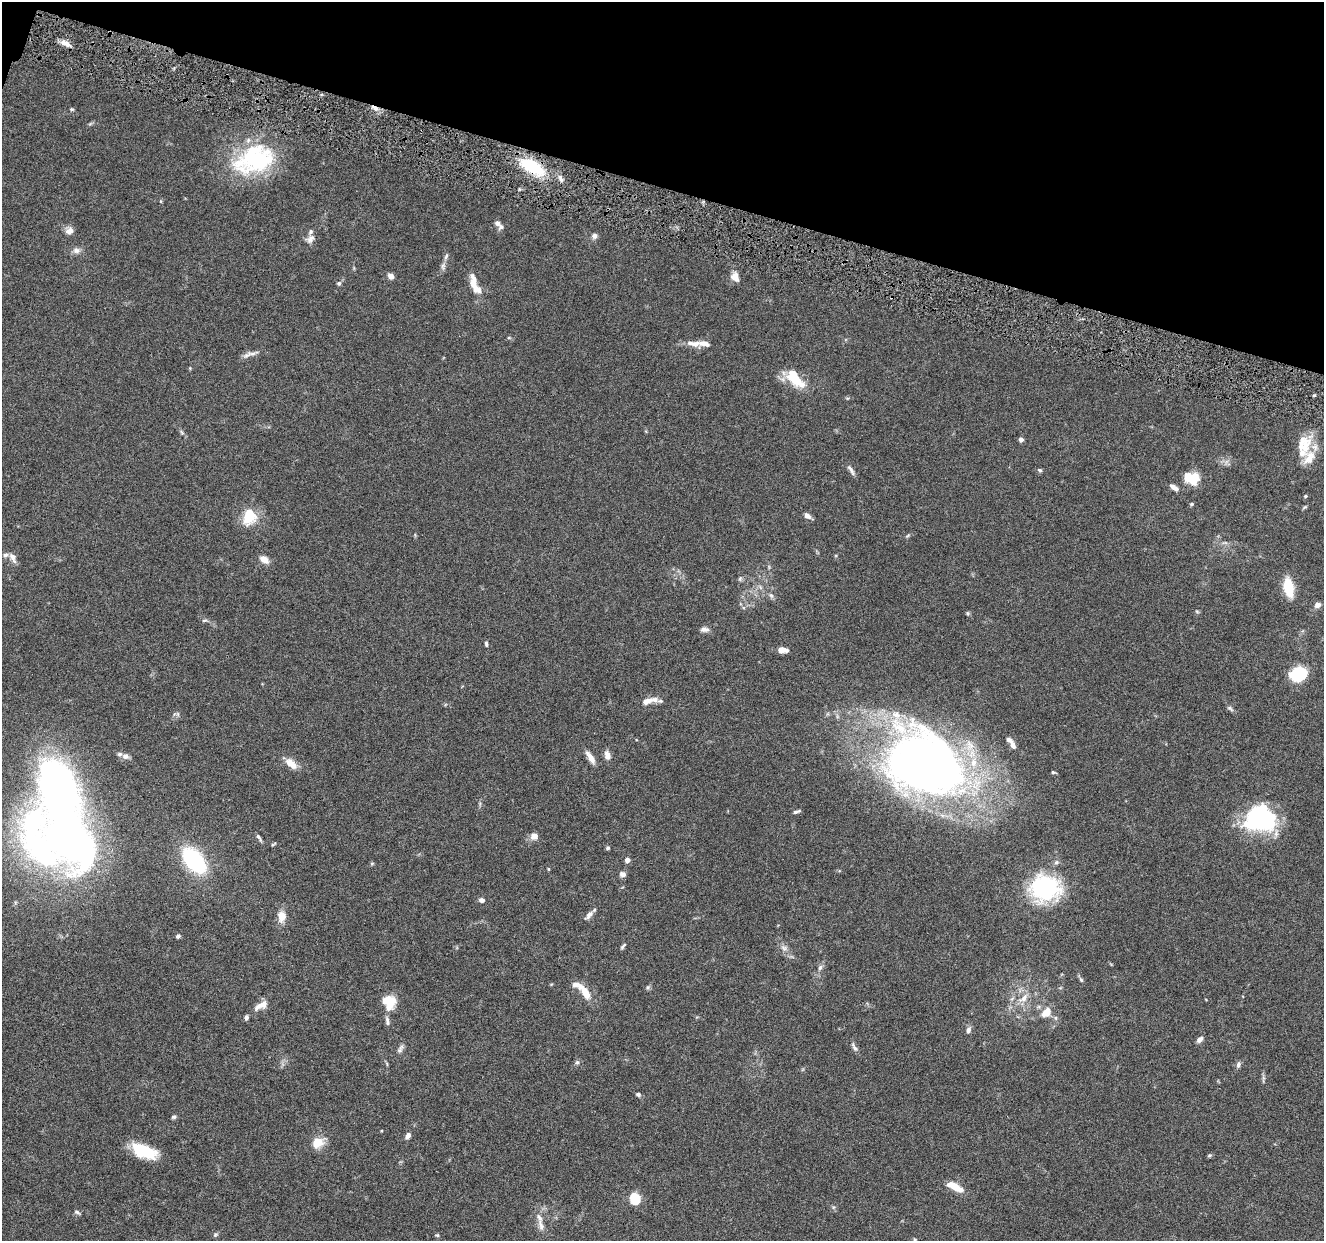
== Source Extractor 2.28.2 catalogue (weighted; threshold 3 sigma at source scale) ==
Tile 2 of 4 x 4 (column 2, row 1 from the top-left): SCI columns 1330-2651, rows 3978-5216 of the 5302 x 5350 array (HDU 1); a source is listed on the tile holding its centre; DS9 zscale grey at full resolution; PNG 1326 x 1243 px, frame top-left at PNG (2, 2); no overlay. Shown black and unused: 15% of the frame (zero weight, under 4 of 8 exposures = <1% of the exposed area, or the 3 px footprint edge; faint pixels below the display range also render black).
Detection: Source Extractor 2.28.2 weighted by HDU 2 'WHT'; one run over the whole footprint, this tile lists its part. Background 0.0882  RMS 0.0047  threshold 0.0192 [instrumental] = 3 sigma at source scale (4.09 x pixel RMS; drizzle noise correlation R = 1.36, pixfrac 0.8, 0.05/0.05 arcsec/px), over >= 5 px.
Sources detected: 122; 1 inside a brighter object's white glare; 1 cosmic-ray / hot-pixel residue — not listed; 18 inside a brighter listed object's ellipse — not listed separately; the other 102 listed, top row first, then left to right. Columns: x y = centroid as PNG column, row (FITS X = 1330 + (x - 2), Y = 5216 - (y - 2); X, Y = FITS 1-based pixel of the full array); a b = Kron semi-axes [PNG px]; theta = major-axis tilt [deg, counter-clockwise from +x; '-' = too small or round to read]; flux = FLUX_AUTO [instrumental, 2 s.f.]
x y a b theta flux
65 43 13 6 -25 3.1
72 109 5 4 - 0.56
254 159 51 32 20 46
532 167 34 15 -30 20
497 223 7 6 - 1.5
69 231 11 8 41 2.5
594 236 7 6 - 1.5
310 239 14 9 32 2.5
76 250 10 8 4 1.9
446 256 9 4 63 1
443 266 10 6 83 1.3
391 276 6 5 - 2.3
735 277 12 9 -69 3.3
339 283 6 5 - 0.83
474 284 27 9 -69 6.5
509 338 5 3 - 0.46
693 343 21 8 -7 3.7
251 353 21 5 9 2.2
795 379 26 12 -46 13
1314 395 5 3 - 0.44
182 432 9 3 -46 0.78
1021 439 4 4 - 1.8
1309 458 32 16 78 9.3
851 470 16 5 -58 1.6
1040 470 6 5 - 0.67
1191 478 17 13 -10 9
1173 486 8 6 -46 1.5
1305 496 5 4 - 0.53
1191 504 5 4 - 0.59
807 516 9 6 -41 2
249 517 19 14 78 12
908 535 6 4 20 0.58
13 558 14 7 -65 2.2
264 559 9 6 -33 4.3
740 579 7 5 69 0.78
1288 587 15 8 -79 16
771 595 7 5 -66 1
1318 605 7 6 - 2
1197 611 6 4 -3 0.54
968 613 5 5 - 0.6
204 620 7 4 18 0.72
704 629 12 6 0 1.7
486 644 7 4 -83 0.79
782 650 10 5 -4 3.7
1299 674 15 12 18 21
647 701 16 7 20 3.1
1230 708 10 5 -39 0.93
178 714 6 4 -71 0.61
1013 745 11 6 -66 1.9
607 755 10 6 -75 2.6
125 756 9 7 -26 1.8
590 758 16 6 -56 3.4
291 764 17 8 -41 4.7
925 764 72 56 -22 380
1053 772 5 4 - 0.55
796 812 8 3 20 0.94
1260 819 32 26 9 49
534 836 9 8 - 2.5
259 838 11 4 -58 1
70 841 66 42 -44 210
274 844 8 3 28 0.51
608 848 5 4 - 0.63
194 860 22 13 -51 49
627 860 4 4 - 2.8
372 863 6 4 2 0.52
548 869 5 3 - 0.37
623 874 7 6 - 1.6
1045 888 35 28 -6 42
482 900 6 5 - 1.4
589 915 13 6 48 2
282 916 12 8 85 5
178 936 4 4 - 1.1
623 946 8 4 49 0.86
784 948 9 7 -27 1.8
820 967 8 5 63 1.2
1081 980 7 4 -54 0.75
648 987 6 5 - 0.73
584 991 25 7 -45 9.2
1024 998 15 8 45 3.7
389 1001 12 9 -16 9.8
261 1006 21 9 28 3.9
1046 1012 13 9 42 4.9
387 1021 13 5 -85 1.5
968 1030 8 6 77 1.5
1200 1039 9 6 45 1.4
854 1047 14 5 -57 1.4
400 1050 9 6 60 1.3
577 1062 6 5 - 0.88
1238 1064 8 6 76 1.3
638 1094 6 5 - 0.87
174 1117 6 5 - 0.73
408 1136 7 5 57 2
318 1143 16 12 34 6.1
144 1151 26 12 -21 17
1209 1155 6 4 21 0.61
955 1186 17 6 -26 7.4
635 1199 6 5 - 34
77 1212 8 4 -28 0.9
541 1225 18 7 -74 3.2
215 1234 7 5 45 0.7
437 1235 5 5 - 0.55
915 1239 6 4 -1 0.52
Overlapping masked pixels (flux is a lower limit): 1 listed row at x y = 532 167